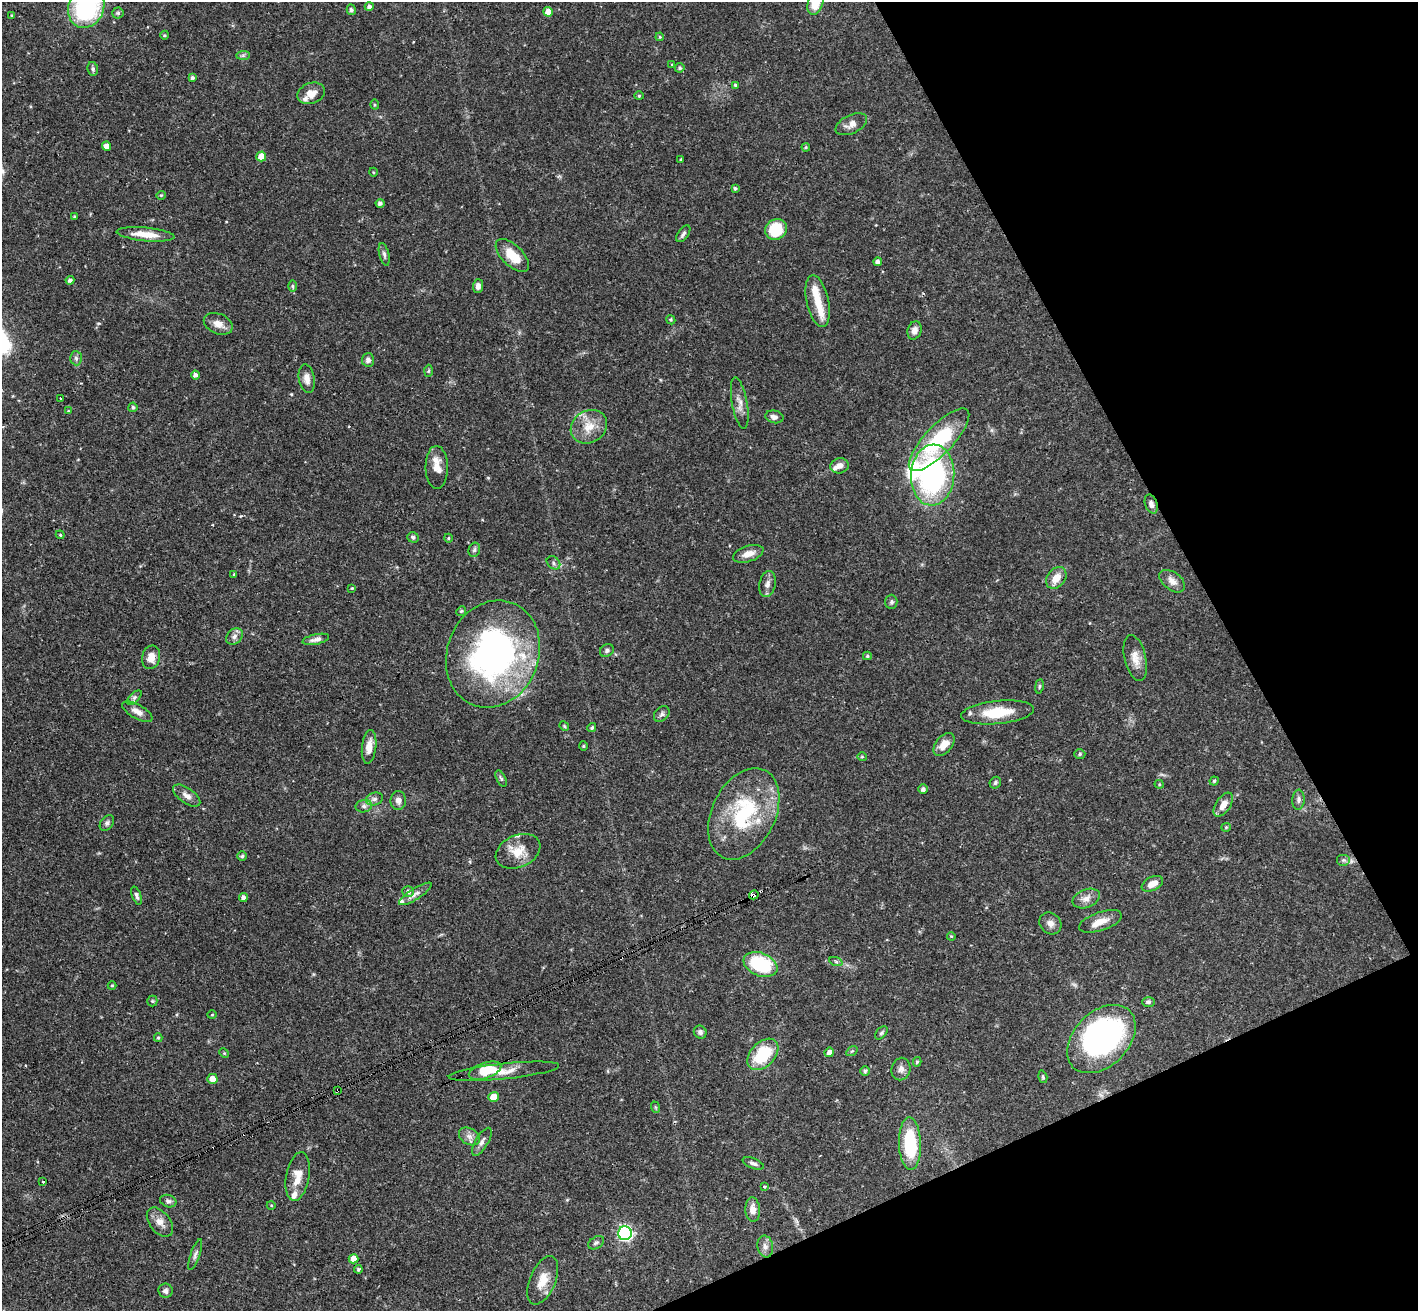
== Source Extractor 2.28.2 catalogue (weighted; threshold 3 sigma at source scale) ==
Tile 12 of 4 x 4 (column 4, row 3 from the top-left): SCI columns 4302-5717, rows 1626-2934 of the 5771 x 5737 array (HDU 1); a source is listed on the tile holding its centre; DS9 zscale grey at full resolution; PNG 1420 x 1313 px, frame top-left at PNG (2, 2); each listed source drawn as its Kron ellipse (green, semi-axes under 4 px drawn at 4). Shown black and unused: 22% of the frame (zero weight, under 3 of 4 exposures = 6% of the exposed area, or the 3 px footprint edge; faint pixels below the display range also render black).
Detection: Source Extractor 2.28.2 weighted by HDU 2 'WHT'; one run over the whole footprint, this tile lists its part. Background 0.0569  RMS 0.0031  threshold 0.0141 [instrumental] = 3 sigma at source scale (4.5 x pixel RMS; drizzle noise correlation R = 1.50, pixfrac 1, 0.05/0.05 arcsec/px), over >= 5 px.
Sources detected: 174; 3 inside a brighter object's white glare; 2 cosmic-ray / hot-pixel residue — neither listed nor drawn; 10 inside a brighter listed object's ellipse — not listed separately; the other 159 listed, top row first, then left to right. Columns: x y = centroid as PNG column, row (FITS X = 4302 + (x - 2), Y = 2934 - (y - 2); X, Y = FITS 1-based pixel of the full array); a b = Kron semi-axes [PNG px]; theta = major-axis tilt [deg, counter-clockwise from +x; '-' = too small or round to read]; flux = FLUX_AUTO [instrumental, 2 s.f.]
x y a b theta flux
815 3 12 7 71 6.8
86 7 21 17 66 38
369 7 4 4 - 0.96
351 10 5 4 - 0.87
548 12 5 4 - 2.9
118 13 5 5 - 0.66
12 15 3 3 - 0.3
165 35 4 3 - 0.3
660 37 4 4 - 0.36
243 55 7 4 1 0.61
672 64 4 2 - 0.21
680 68 5 4 - 0.65
93 69 7 5 -78 0.69
192 78 4 4 - 0.67
735 85 4 4 - 0.39
311 93 14 10 19 3.4
639 96 4 4 - 0.37
375 105 5 4 - 0.41
851 124 17 9 25 2.5
106 146 4 4 - 2.2
806 147 4 4 - 0.38
261 156 5 5 - 4.1
681 159 3 2 - 0.25
373 172 4 3 - 0.29
735 188 3 3 - 0.57
161 195 4 4 - 0.37
380 203 4 4 - 0.89
74 216 4 3 - 0.27
776 229 11 10 - 12
146 234 29 6 -5 5.2
683 234 10 5 54 0.86
384 254 11 5 -76 0.91
512 255 21 10 -44 6.6
878 262 4 4 - 1.3
70 280 4 4 - 0.88
292 286 6 4 -89 0.44
478 286 7 5 87 1.3
818 301 26 11 -77 5.9
671 320 5 3 - 0.34
218 324 15 10 -24 2.9
914 330 9 7 72 1.7
76 358 7 6 - 0.82
368 360 6 6 - 1.1
429 371 6 4 88 0.43
195 375 4 4 - 1.2
307 379 14 8 -80 2.2
60 398 3 2 - 0.24
740 403 26 7 -80 2.6
133 407 5 4 - 0.61
68 411 4 4 - 0.31
774 417 9 6 -12 1.4
589 427 19 16 34 5.7
939 440 41 14 46 23
839 466 9 7 12 1.8
437 467 21 11 -89 3.8
933 475 30 21 86 59
1151 504 10 6 -71 1.2
60 535 4 4 - 0.37
413 537 6 5 - 0.69
448 538 4 4 - 0.37
474 550 7 5 75 0.72
748 554 16 8 17 2.9
553 563 8 5 -44 0.83
234 574 4 3 - 0.26
1056 578 12 9 51 3.9
1172 581 14 9 -37 2.3
767 584 13 8 78 1.7
352 588 4 4 - 0.37
891 602 7 6 - 0.72
461 611 5 4 - 0.41
234 636 9 7 47 1.4
316 639 13 5 12 1.5
607 651 7 6 - 0.75
493 654 55 46 68 96
867 656 4 4 - 0.47
151 657 12 9 76 3.3
1135 658 23 10 -77 3.5
1039 686 7 3 81 0.43
134 698 9 4 45 0.82
137 712 17 7 -29 2.5
998 712 36 11 6 10
662 714 9 6 44 0.92
564 726 5 4 - 0.39
592 728 4 4 - 0.52
944 744 13 8 50 3.6
583 746 4 4 - 0.35
369 747 17 7 83 3.2
1080 754 5 5 - 0.52
862 757 5 4 - 0.37
501 778 9 4 -64 0.64
1214 781 4 4 - 0.51
995 783 6 5 - 0.62
1159 784 4 4 - 0.35
923 789 5 4 - 0.92
187 796 16 7 -35 2
374 799 8 6 15 1.2
1298 800 10 6 86 1
398 801 9 7 -88 1.6
1223 805 13 7 55 2.9
364 806 8 6 13 1
744 814 48 31 64 29
107 823 8 6 52 0.86
1226 827 5 4 - 0.35
518 851 23 16 23 5.9
242 856 5 4 - 0.62
1343 860 7 6 - 0.78
1152 884 11 6 26 2.9
408 892 6 5 - 1.1
415 894 19 5 33 1.7
754 895 5 3 - 93
136 896 9 4 -70 0.8
243 897 4 4 - 1.1
1086 898 14 9 22 2.2
1100 921 22 9 18 4
1050 923 12 10 -45 1.9
951 936 4 3 - 0.31
836 962 7 4 -20 0.56
760 964 17 11 -22 21
112 986 4 4 - 0.35
152 1001 5 5 - 0.39
1149 1002 6 5 - 0.64
212 1015 4 3 - 0.26
700 1032 7 6 - 1
881 1033 8 5 49 0.56
158 1038 4 3 - 0.46
1101 1039 40 27 45 75
852 1051 6 4 34 0.42
829 1052 5 4 - 1.5
224 1053 5 4 - 0.32
763 1054 18 12 46 15
917 1062 5 3 - 0.48
901 1069 11 9 77 1.6
485 1071 17 8 19 5.8
504 1071 55 8 6 5.2
865 1071 5 5 - 0.46
1043 1077 6 4 -73 0.43
212 1079 5 5 - 3.1
338 1090 3 2 - 0.26
494 1097 5 5 - 4.6
655 1107 6 3 -71 0.31
469 1136 11 8 -31 1.6
482 1142 16 6 59 1.5
910 1144 26 11 -88 18
753 1163 11 5 -21 0.99
298 1177 25 11 80 5.1
43 1182 3 3 - 1
764 1187 4 3 - 0.56
168 1201 8 6 -19 0.91
271 1205 4 3 - 0.27
753 1210 12 7 -87 2.5
160 1222 17 10 -51 2.8
625 1233 7 7 - 65
596 1243 9 5 35 0.8
765 1246 11 7 -81 1.6
195 1255 16 4 71 1
353 1259 5 4 - 2.8
358 1269 4 4 - 0.49
543 1280 26 13 67 5.4
166 1291 7 7 - 1.1
Overlapping masked pixels (flux is a lower limit): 3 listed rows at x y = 1151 504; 754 895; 338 1090
Isophote crosses this tile's border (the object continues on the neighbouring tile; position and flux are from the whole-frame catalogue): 2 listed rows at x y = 815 3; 86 7